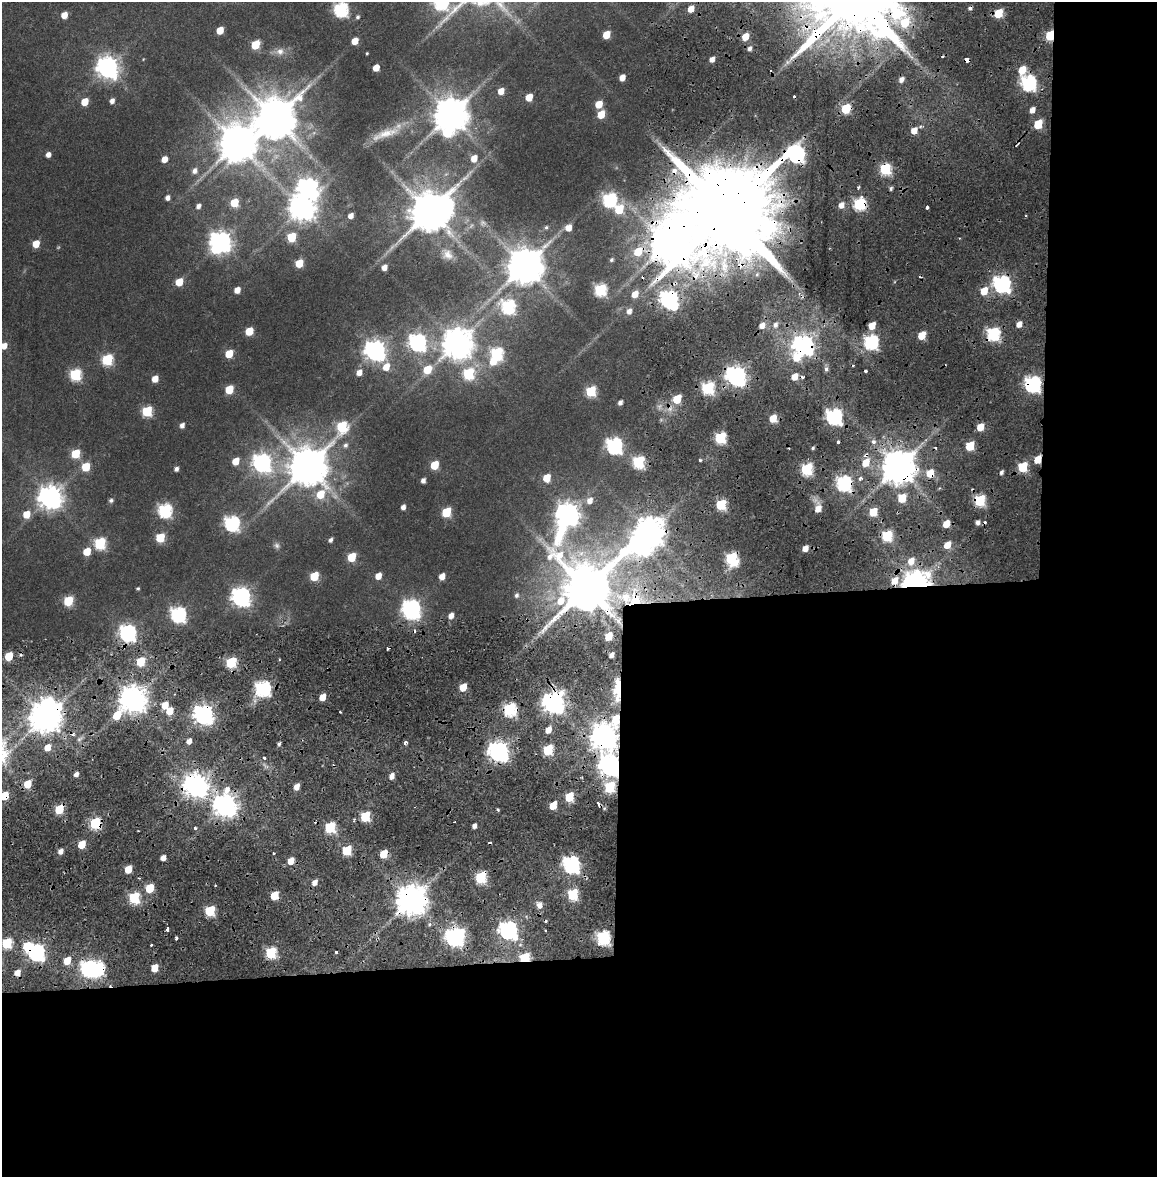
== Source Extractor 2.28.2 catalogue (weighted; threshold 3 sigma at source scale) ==
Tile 16 of 4 x 4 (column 4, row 4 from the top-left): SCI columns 3477-4631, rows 75-1249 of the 4634 x 4850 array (HDU 1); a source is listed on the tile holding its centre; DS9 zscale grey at full resolution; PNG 1159 x 1179 px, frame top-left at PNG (2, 2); no overlay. Shown black and unused: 37% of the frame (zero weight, under 2 of 4 exposures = <1% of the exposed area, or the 3 px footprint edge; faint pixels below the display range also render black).
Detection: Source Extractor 2.28.2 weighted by HDU 2 'WHT'; one run over the whole footprint, this tile lists its part. Background 0.0247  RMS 0.0043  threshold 0.0193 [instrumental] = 3 sigma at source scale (4.5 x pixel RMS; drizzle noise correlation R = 1.50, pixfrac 1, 0.0396/0.0396 arcsec/px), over >= 5 px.
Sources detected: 305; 4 too faint to see at this stretch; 8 inside a brighter object's white glare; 24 cosmic-ray / hot-pixel residue — not listed; the other 269 listed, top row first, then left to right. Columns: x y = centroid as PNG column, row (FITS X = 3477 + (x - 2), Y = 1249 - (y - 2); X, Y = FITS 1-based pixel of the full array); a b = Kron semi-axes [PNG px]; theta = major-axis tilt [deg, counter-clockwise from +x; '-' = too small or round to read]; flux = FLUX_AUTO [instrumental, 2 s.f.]
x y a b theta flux
441 2 10 8 -78 81
691 9 5 5 - 5.6
341 10 7 7 - 92
998 13 6 5 - 20
64 15 5 5 - 5.4
358 17 6 5 - 0.85
220 30 5 5 - 9
606 35 6 5 - 11
1050 35 6 5 - 28
745 37 5 5 - 8.6
355 41 5 5 - 6.4
255 45 6 5 - 17
749 48 5 4 - 1.6
280 51 15 10 8 3.6
367 53 3 3 - 0.44
143 59 4 3 - 0.3
712 59 5 4 - 3.3
107 67 8 8 - 320
376 68 5 5 - 6.5
1022 70 7 5 73 10
622 78 5 4 - 4.6
901 80 6 5 - 2.5
1028 83 7 7 - 110
501 91 5 5 - 5.4
529 97 6 5 - 8.3
112 101 5 4 - 2.2
85 102 6 5 - 9.3
599 104 6 5 - 9.7
846 109 6 5 - 24
1032 110 6 4 60 3.1
450 114 10 10 - 1200
601 114 6 5 - 11
275 118 12 12 - 1900
1038 124 6 5 - 19
914 131 6 5 - 5.1
385 134 45 11 19 9.6
237 143 12 11 - 1400
796 154 14 9 16 150
48 155 5 4 - 2.6
474 158 6 5 - 5.5
164 159 5 4 - 4.5
885 169 6 6 - 45
194 171 6 6 - 2.1
674 171 9 8 - 3.7
308 187 9 8 - 240
858 187 4 3 - 1
891 188 5 4 - 0.89
168 198 5 4 - 2.1
609 199 7 6 - 85
234 203 6 5 - 14
859 204 7 6 - 56
841 205 6 5 - 3.7
198 206 6 5 - 2
927 207 3 3 - 4.7
302 208 9 9 - 560
619 209 7 6 - 18
429 211 11 10 - 1900
726 212 30 23 88 13000
351 216 5 4 - 2.9
1026 216 3 2 - 0.41
546 227 5 5 - 0.68
568 228 6 6 - 4
291 237 6 5 - 19
221 241 8 8 - 300
36 244 5 5 - 8.1
667 244 16 12 86 1200
638 251 10 7 25 14
447 254 18 13 -39 4.8
611 260 5 4 - 0.87
299 263 6 5 - 11
524 266 11 10 - 1400
384 267 5 4 - 3.1
179 282 6 5 - 9.8
1002 284 7 7 - 160
237 290 5 5 - 4.3
600 290 7 6 - 58
984 291 7 6 - 9.2
635 294 7 5 50 5.7
669 299 8 7 - 190
508 306 7 7 - 80
629 311 7 6 - 2.4
1019 324 6 5 - 3.5
762 325 7 6 - 3.4
775 325 8 7 - 2.1
872 325 6 5 - 6.6
249 331 6 5 - 12
993 333 7 6 - 69
922 335 6 5 - 11
417 342 8 7 - 150
871 342 7 6 - 94
457 343 10 10 - 840
803 345 8 8 - 250
4 346 6 5 - 4
375 350 8 8 - 290
496 353 7 6 - 54
229 354 6 5 - 12
797 357 8 8 - 10
107 360 6 6 - 38
386 367 8 6 76 6.2
427 369 6 5 - 13
826 369 7 5 78 1.4
359 372 6 5 - 3.5
75 374 6 6 - 45
468 374 7 6 - 41
736 376 8 7 - 260
795 377 6 5 - 5.5
155 379 5 5 - 5.5
1033 384 7 7 - 140
708 388 7 6 - 61
229 389 6 5 - 15
591 391 6 6 - 32
677 399 6 5 - 15
620 402 5 4 - 1.8
147 411 6 6 - 32
834 416 7 7 - 130
773 418 6 5 - 9.2
182 425 5 4 - 2.2
342 426 12 6 60 35
980 427 6 5 - 9.1
720 438 6 6 - 43
838 442 3 3 - 1.5
873 442 6 5 - 1.8
345 445 7 6 - 1.5
614 445 7 7 - 130
970 446 6 5 - 17
813 448 4 4 - 0.72
76 454 6 5 - 18
866 455 7 5 44 1.2
700 460 4 4 - 0.7
235 461 6 5 - 7.6
638 462 7 6 - 51
262 463 8 8 - 190
866 463 7 5 57 9.5
434 465 6 5 - 15
307 466 12 11 - 1600
86 467 6 5 - 14
898 467 10 10 - 1200
1023 467 6 6 - 26
176 469 5 4 - 1.6
807 469 7 6 - 48
1001 472 5 4 - 1.3
547 478 6 5 - 9.2
860 479 5 4 - 1.1
423 480 4 4 - 2
844 483 7 7 - 97
321 494 18 11 34 17
50 497 9 8 - 440
902 498 6 5 - 13
111 500 6 6 - 0.96
589 500 7 6 - 3.3
980 500 6 6 - 44
721 505 6 5 - 30
403 507 5 4 - 2.2
818 509 8 6 65 5.3
165 510 7 6 - 80
446 512 6 5 - 24
873 512 6 5 - 13
26 514 6 6 - 7.4
567 514 23 9 72 400
977 522 5 4 - 1.6
232 523 7 7 - 110
946 524 6 5 - 8.3
649 531 9 9 - 750
887 536 6 6 - 38
160 538 6 5 - 19
330 540 5 4 - 1.4
100 543 7 6 - 45
277 545 10 8 -53 1.5
947 545 6 5 - 6.5
805 548 6 5 - 4
87 551 6 5 - 9.8
352 557 6 5 - 16
731 558 7 7 - 43
911 561 9 7 62 5.7
314 576 6 5 - 19
378 576 5 5 - 4.9
442 576 6 5 - 4.1
894 581 9 7 60 6.5
916 583 8 7 - 630
138 588 3 3 - 0.65
586 588 16 14 18 2900
516 595 6 5 - 1.1
241 597 8 7 - 230
68 601 6 5 - 26
411 609 10 8 81 220
178 614 7 7 - 120
451 615 6 5 - 2.9
128 633 8 7 - 150
608 636 6 5 - 11
611 655 5 4 - 2.3
9 656 6 5 - 15
140 661 6 5 - 21
231 662 6 5 - 39
463 687 6 5 - 8.9
263 688 7 7 - 110
617 689 24 7 89 14
322 697 5 4 - 6.4
133 699 9 8 - 670
553 702 8 8 - 340
165 705 6 5 - 7
510 709 7 6 - 60
170 711 6 5 - 8.4
340 712 3 2 - 0.53
203 714 8 7 - 280
117 715 10 5 54 14
45 717 10 9 - 940
615 719 10 6 79 13
548 730 6 5 - 5.2
604 736 9 9 - 600
189 741 6 4 59 3
405 742 3 3 - 11
279 744 4 3 - 0.95
47 747 6 5 - 5.8
548 750 7 5 59 29
498 751 8 8 - 270
264 758 3 3 - 1.5
610 765 9 8 - 400
76 774 4 4 - 2.2
392 776 6 5 - 3.1
28 784 6 5 - 11
195 785 8 8 - 470
296 787 6 5 - 3.8
610 787 7 6 - 36
4 796 6 5 - 14
569 797 6 5 - 19
225 805 9 8 - 410
553 805 6 5 - 10
59 809 6 5 - 23
498 810 4 3 - 0.63
365 816 6 5 - 29
354 820 5 3 - 0.69
95 823 6 6 - 44
474 826 4 4 - 1.9
330 827 6 6 - 36
195 828 3 3 - 0.98
82 844 6 5 - 11
347 850 6 5 - 25
61 851 5 5 - 2.7
274 853 3 3 - 1.1
384 854 6 5 - 14
163 858 5 4 - 3.5
291 861 6 5 - 5.9
571 864 8 7 - 170
128 869 6 5 - 9.1
481 877 7 6 - 42
314 882 6 5 - 3.2
215 885 3 2 - 0.47
150 888 6 5 - 17
573 894 7 6 - 38
274 895 6 5 - 15
134 897 6 6 - 41
411 900 10 9 - 920
539 905 9 7 -65 2.9
210 911 6 5 - 31
430 924 5 4 - 1.2
167 930 4 3 - 4
508 930 8 7 - 200
545 931 3 2 - 0.66
455 937 10 8 39 190
603 937 7 6 - 78
176 938 3 3 - 1.6
7 943 6 5 - 31
151 945 3 3 - 0.87
36 952 7 7 - 170
271 952 6 6 - 40
525 958 6 5 - 36
67 961 6 5 - 9.7
89 968 7 6 - 130
155 968 6 5 - 9.1
Overlapping masked pixels (flux is a lower limit): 45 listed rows (the first 20) at x y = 1050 35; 846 109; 796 154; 885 169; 674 171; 859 204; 726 212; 667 244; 638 251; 1002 284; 669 299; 993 333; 803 345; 736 376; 1033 384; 677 399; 866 455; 898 467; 844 483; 980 500
Isophote crosses this tile's border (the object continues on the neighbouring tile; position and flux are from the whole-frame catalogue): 4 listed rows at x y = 441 2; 341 10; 4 346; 4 796